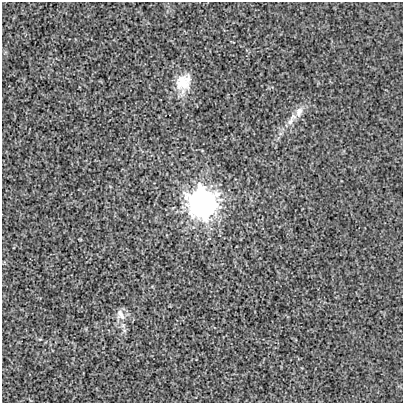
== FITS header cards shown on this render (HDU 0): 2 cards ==
NAXIS1  =                  401
NAXIS2  =                  401

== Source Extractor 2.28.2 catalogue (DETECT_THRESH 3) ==
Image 401 x 401 px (HDU 0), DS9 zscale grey, 1 PNG px = 1 image px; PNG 405 x 405 px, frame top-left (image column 1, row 401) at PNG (2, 2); no overlay
Background -1.41e-04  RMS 0.0039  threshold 0.0117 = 3 sigma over >= 5 px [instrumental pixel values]
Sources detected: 6; all 6 listed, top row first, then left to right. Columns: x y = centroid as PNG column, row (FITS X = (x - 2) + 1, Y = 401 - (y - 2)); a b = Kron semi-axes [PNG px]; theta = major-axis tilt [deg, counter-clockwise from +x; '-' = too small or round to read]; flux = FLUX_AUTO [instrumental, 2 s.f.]
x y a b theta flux
183 82 24 18 64 5.8
299 112 14 9 73 2
293 116 10 8 41 1.5
290 122 11 7 60 1.4
202 203 12 11 - 250
120 314 17 10 -65 2.3